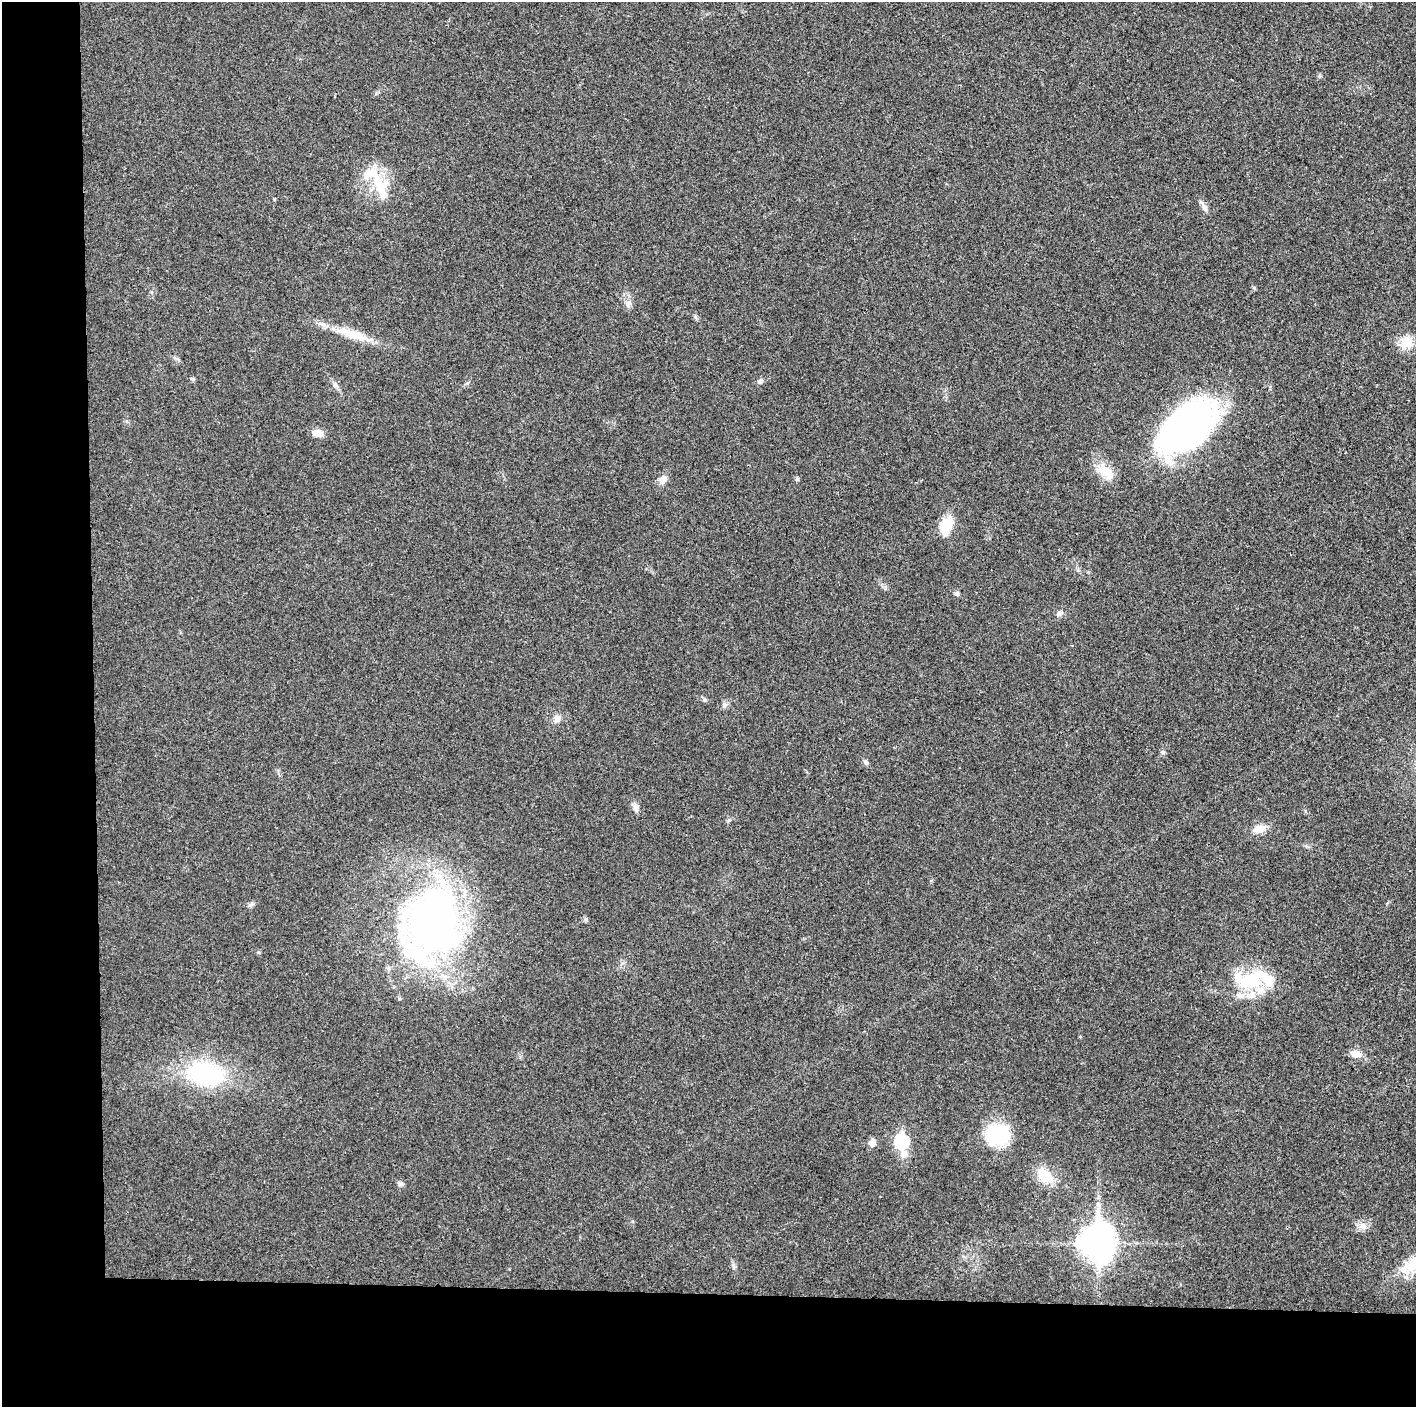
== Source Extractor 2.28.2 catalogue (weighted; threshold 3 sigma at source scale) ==
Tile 7 of 3 x 3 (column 1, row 3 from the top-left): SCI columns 1-1414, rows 6-1410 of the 4242 x 4224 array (HDU 1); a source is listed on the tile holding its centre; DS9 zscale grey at full resolution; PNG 1418 x 1409 px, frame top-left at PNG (2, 2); no overlay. Shown black and unused: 14% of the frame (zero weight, under 3 of 4 exposures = <1% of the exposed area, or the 3 px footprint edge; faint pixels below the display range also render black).
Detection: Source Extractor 2.28.2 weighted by HDU 2 'WHT'; one run over the whole footprint, this tile lists its part. Background 0.0211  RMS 0.0056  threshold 0.0251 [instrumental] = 3 sigma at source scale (4.5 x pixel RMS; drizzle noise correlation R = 1.50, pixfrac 1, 0.05/0.05 arcsec/px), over >= 5 px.
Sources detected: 44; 3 inside a brighter object's white glare — not listed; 7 inside a brighter listed object's ellipse — not listed separately; the other 34 listed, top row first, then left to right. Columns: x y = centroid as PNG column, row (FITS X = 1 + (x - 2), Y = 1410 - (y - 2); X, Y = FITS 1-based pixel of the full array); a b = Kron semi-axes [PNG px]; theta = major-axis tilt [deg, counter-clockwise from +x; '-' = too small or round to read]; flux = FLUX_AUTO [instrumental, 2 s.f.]
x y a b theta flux
379 187 26 24 60 20
1204 207 14 6 -60 2.6
695 317 7 4 -70 0.87
355 334 47 11 -16 14
1407 342 16 15 - 9.5
760 381 7 6 - 1.4
335 385 6 6 - 1.4
1188 430 75 37 53 150
317 433 15 8 -12 4
1104 471 27 12 -30 9.5
663 479 10 8 59 4.3
797 479 6 4 71 0.73
946 525 20 14 71 12
956 593 6 6 - 1.2
1059 613 8 6 16 1.8
725 705 7 4 -18 1.1
557 718 10 8 75 2.8
866 762 9 5 -45 1.3
635 808 12 7 -76 2.4
1260 829 14 9 15 6.3
251 904 9 5 23 1.3
433 919 79 68 85 240
586 920 6 4 -19 0.84
1249 980 45 23 -1 31
1355 1054 12 8 -14 5.2
205 1074 26 17 -10 74
997 1134 26 20 10 37
901 1142 9 7 -84 52
872 1143 9 8 - 3.4
1045 1176 19 14 -36 12
400 1184 8 6 -30 1.6
1363 1225 10 7 -12 2.8
1097 1243 13 10 89 970
733 1265 7 4 -70 1.1
Unlisted compact peaks at least as high as the median listed source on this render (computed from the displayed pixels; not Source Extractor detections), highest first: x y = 1163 752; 704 700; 1254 288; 729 820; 258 952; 193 379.